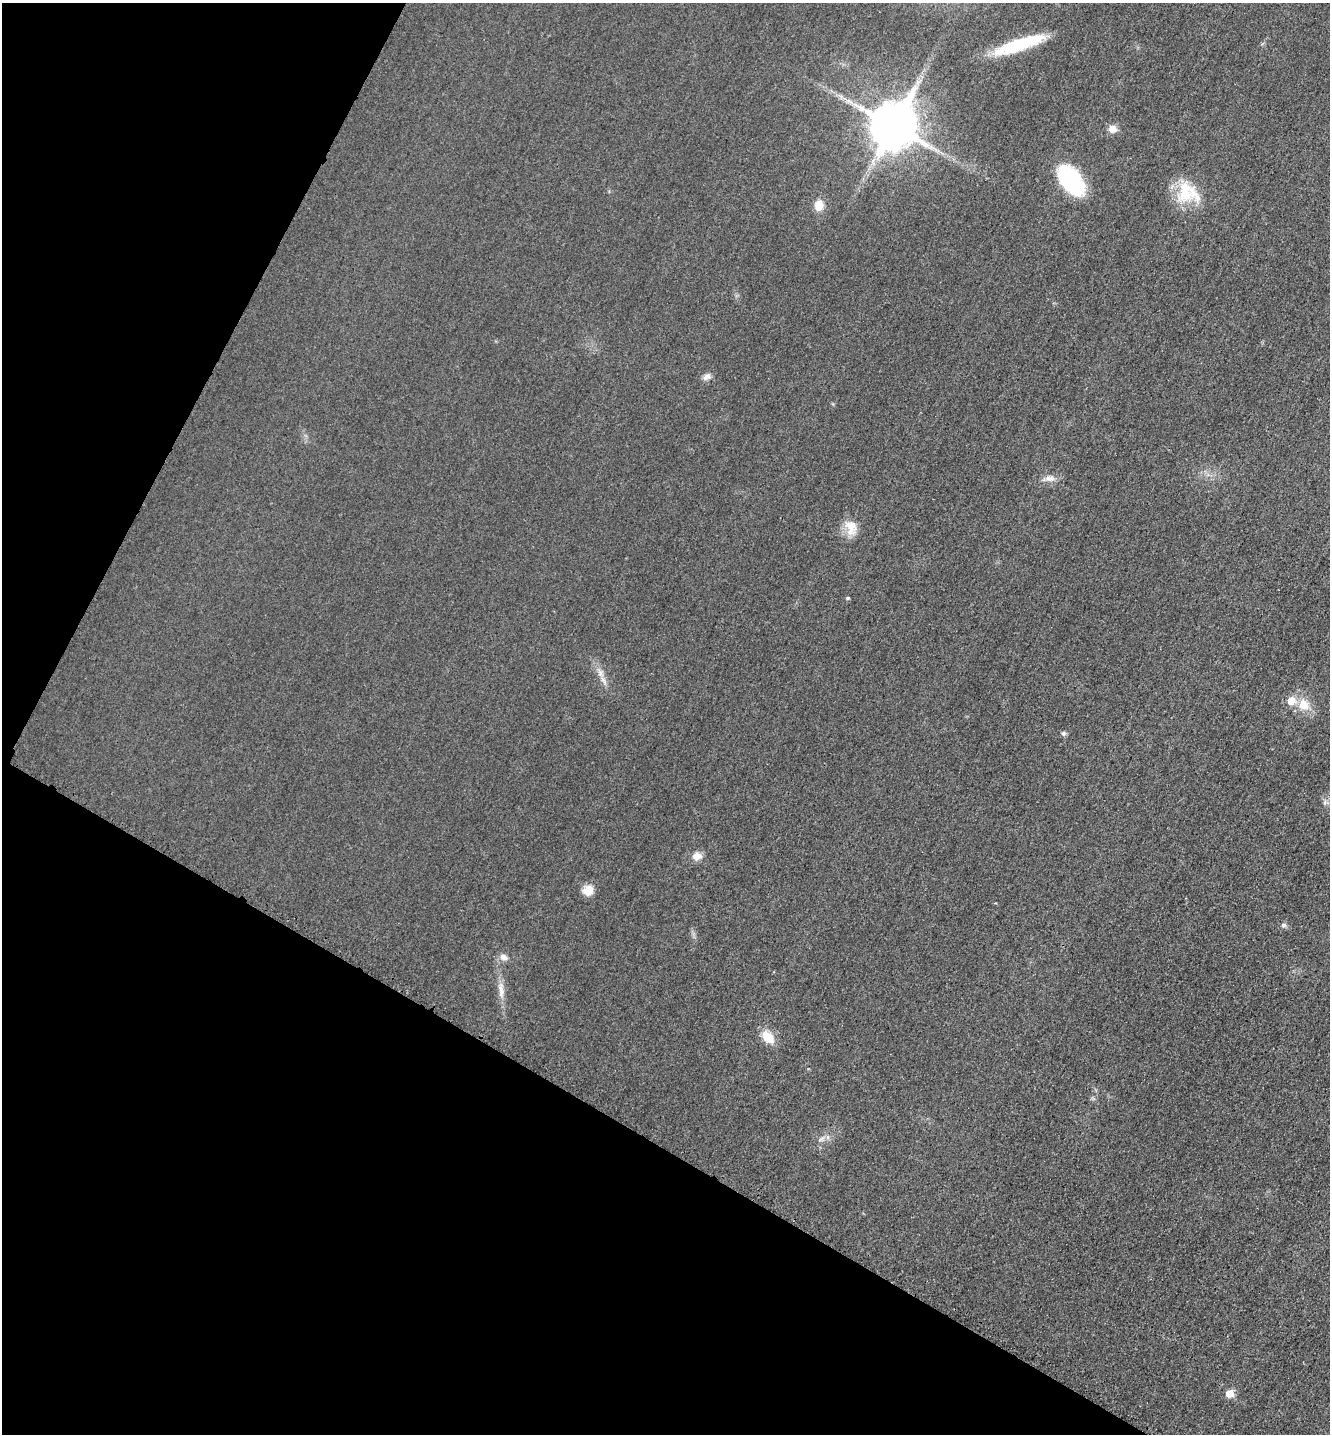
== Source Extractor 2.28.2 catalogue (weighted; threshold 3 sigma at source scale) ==
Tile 9 of 4 x 4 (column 1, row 3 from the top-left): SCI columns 166-1493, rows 1454-2885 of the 5778 x 5772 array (HDU 1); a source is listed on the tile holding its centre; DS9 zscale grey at full resolution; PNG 1332 x 1436 px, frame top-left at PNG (2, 3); no overlay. Shown black and unused: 29% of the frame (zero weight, under 3 of 4 exposures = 2% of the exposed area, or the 3 px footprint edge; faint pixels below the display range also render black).
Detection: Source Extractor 2.28.2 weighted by HDU 2 'WHT'; one run over the whole footprint, this tile lists its part. Background 0.0185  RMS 0.0056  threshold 0.0254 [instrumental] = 3 sigma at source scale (4.5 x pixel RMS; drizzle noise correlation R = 1.50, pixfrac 1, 0.05/0.05 arcsec/px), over >= 5 px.
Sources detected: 21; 1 inside a brighter listed object's ellipse — not listed separately; the other 20 listed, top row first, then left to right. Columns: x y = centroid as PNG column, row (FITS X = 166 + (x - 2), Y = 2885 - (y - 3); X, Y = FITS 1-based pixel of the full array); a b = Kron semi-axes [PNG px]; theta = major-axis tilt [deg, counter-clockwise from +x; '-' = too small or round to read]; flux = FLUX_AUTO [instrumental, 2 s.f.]
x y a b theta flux
1020 44 55 11 18 33
893 125 15 13 62 2400
1112 129 8 7 - 5.4
1071 180 31 17 -53 60
1185 192 35 21 82 21
819 205 13 11 80 6.2
707 377 12 7 30 2.6
1050 478 14 7 -2 3.7
851 527 22 14 -75 8.8
848 598 5 4 - 0.8
600 673 10 5 82 2.4
1304 705 17 14 -52 9.4
1063 733 6 6 - 1.1
697 856 12 9 17 4.3
588 890 12 11 - 6.4
1284 925 7 5 0 1.3
503 957 11 8 -31 3
501 990 22 7 -86 5.2
768 1037 20 12 -46 8.5
1230 1393 6 5 - 10